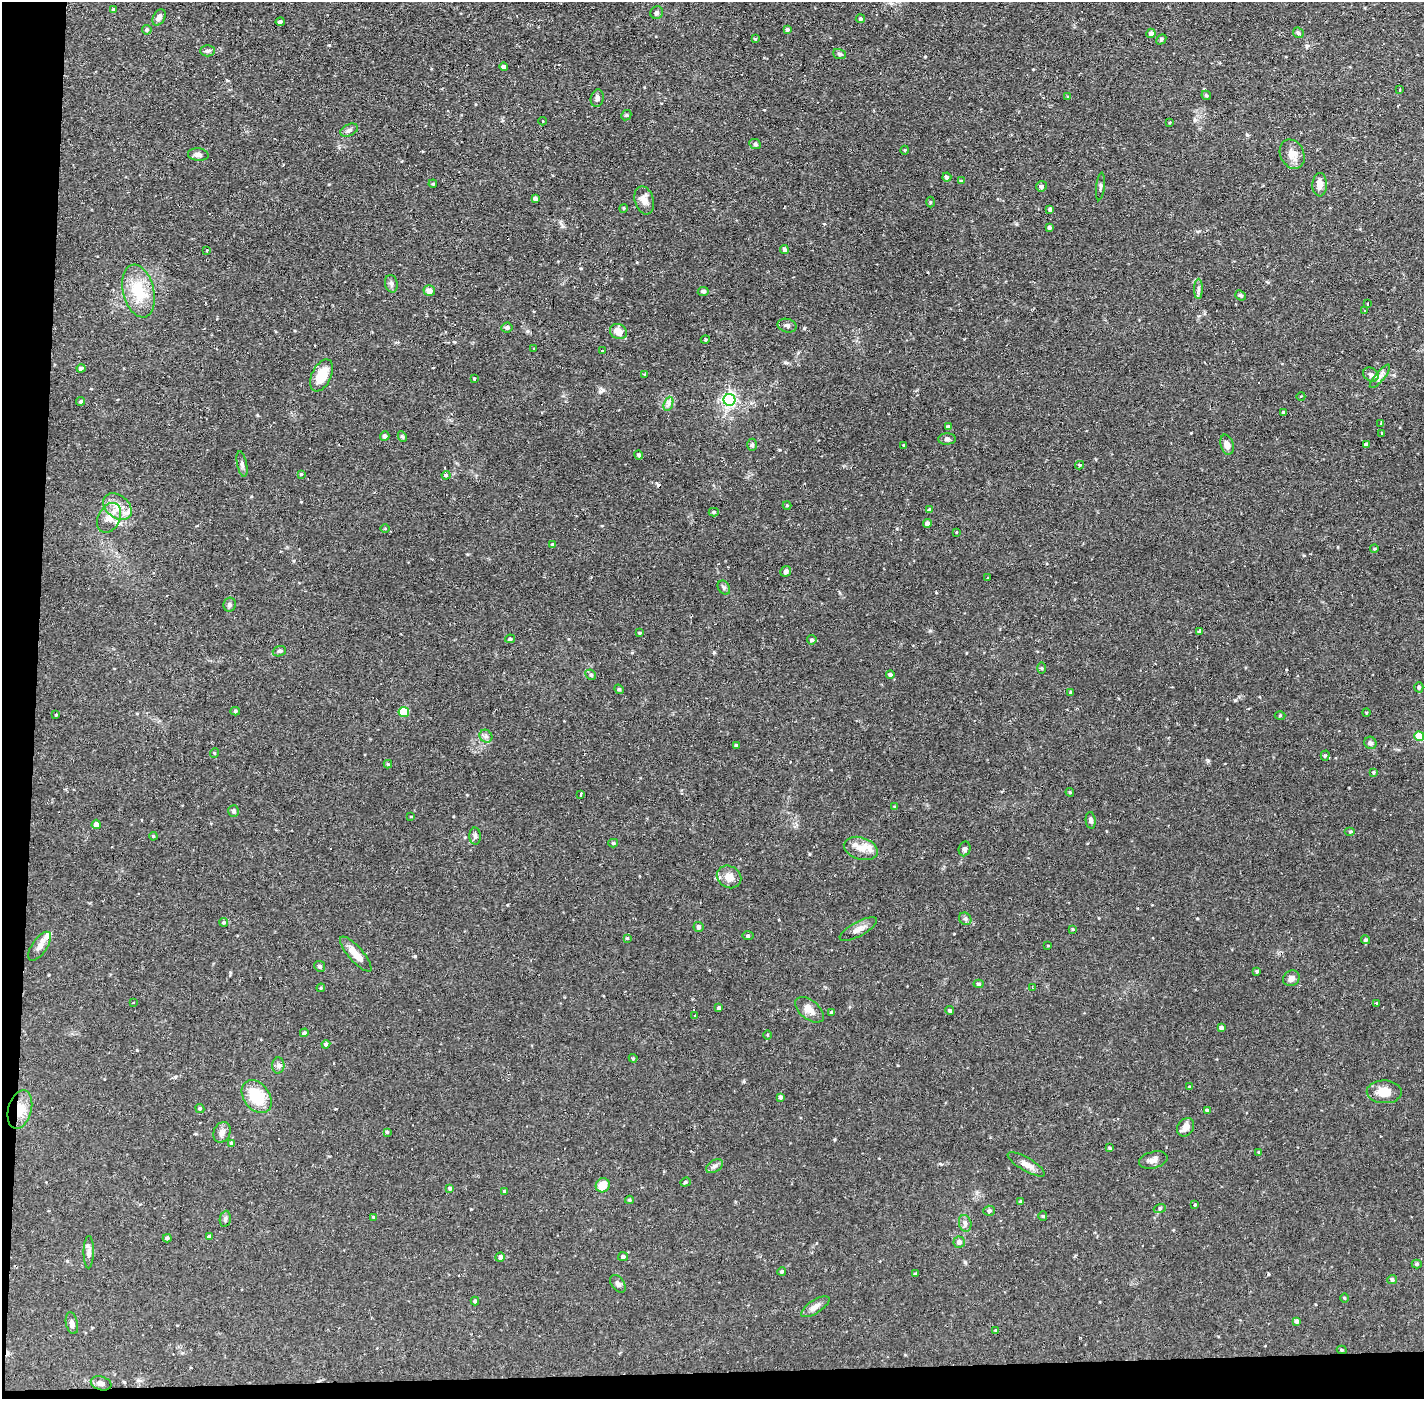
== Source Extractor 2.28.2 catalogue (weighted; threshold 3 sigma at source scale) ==
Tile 7 of 3 x 3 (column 1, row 3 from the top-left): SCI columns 1-1422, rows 54-1450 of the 4267 x 4299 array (HDU 1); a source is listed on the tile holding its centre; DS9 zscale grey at full resolution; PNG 1426 x 1401 px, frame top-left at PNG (2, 2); each listed source drawn as its Kron ellipse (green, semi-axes under 4 px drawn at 4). Shown black and unused: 4% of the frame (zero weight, under 2 of 3 exposures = <1% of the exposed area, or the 3 px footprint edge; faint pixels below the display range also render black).
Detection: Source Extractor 2.28.2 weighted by HDU 2 'WHT'; one run over the whole footprint, this tile lists its part. Background 0.107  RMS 0.0065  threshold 0.0291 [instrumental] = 3 sigma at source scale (4.5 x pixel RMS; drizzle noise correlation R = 1.50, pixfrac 1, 0.05/0.05 arcsec/px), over >= 5 px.
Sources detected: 218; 4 cosmic-ray / hot-pixel residue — neither listed nor drawn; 4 inside a brighter listed object's ellipse — not listed separately; the other 210 listed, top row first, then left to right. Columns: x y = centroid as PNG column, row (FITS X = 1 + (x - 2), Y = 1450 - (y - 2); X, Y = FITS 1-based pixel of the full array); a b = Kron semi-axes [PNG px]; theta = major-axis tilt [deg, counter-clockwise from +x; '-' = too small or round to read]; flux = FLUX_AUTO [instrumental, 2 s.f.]
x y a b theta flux
114 9 4 3 - 0.74
657 13 6 6 - 1.8
159 17 9 6 59 2.6
860 19 5 4 - 1.2
280 22 4 4 - 1.2
147 30 5 4 - 1.1
787 30 4 4 - 1.1
1151 33 4 4 - 2.8
1298 33 6 4 -43 1
755 39 3 3 - 0.64
1161 39 6 4 47 1.2
207 51 7 5 0 1.4
839 54 6 5 - 0.95
503 67 4 4 - 2.1
1399 90 3 3 - 2.2
1206 95 5 4 - 1.1
1068 97 4 3 - 0.58
597 98 9 6 77 2.1
626 115 5 4 - 0.87
542 121 4 3 - 0.69
1170 122 4 2 - 0.49
349 130 9 6 24 2
755 144 6 5 - 1.1
905 150 4 3 - 0.6
1292 154 15 11 -63 6.8
198 155 10 6 -5 2.3
947 177 4 4 - 1.6
961 181 4 3 - 0.65
433 184 4 3 - 0.55
1320 185 12 7 88 4.7
1041 186 5 5 - 1.6
1100 186 14 3 84 1.2
535 198 4 3 - 2.1
644 200 14 9 -74 4.5
930 202 5 3 - 0.7
624 208 4 3 - 0.58
1050 209 4 4 - 1.4
1049 228 3 3 - 1.5
784 250 4 4 - 2.2
207 251 3 3 - 2.7
391 284 9 6 -78 1.9
1198 289 10 4 90 1.8
138 291 27 15 -76 23
429 291 6 5 - 4
703 291 5 4 - 1.6
1241 295 6 4 -39 1.3
1368 304 3 2 - 0.8
1364 311 3 3 - 1.8
787 326 10 6 -14 2.2
507 328 5 5 - 1.6
618 331 9 7 -26 7.1
705 340 4 2 - 0.96
534 349 3 2 - 0.47
602 350 3 2 - 0.88
81 368 4 4 - 1.8
321 375 17 9 64 14
645 375 4 3 - 0.72
1371 375 8 6 -34 2.5
1380 376 15 4 50 2.6
474 379 3 3 - 0.57
1301 396 4 3 - 0.48
729 400 6 6 - 130
81 401 4 4 - 0.92
668 404 7 4 71 1.9
1283 412 3 3 - 0.6
1381 424 3 3 - 6.1
948 427 3 3 - 1.3
1381 433 3 3 - 1.4
385 436 5 4 - 2.3
402 437 5 4 - 0.87
947 439 9 5 2 1.7
1366 444 4 3 - 2.2
752 445 6 5 - 1.2
903 445 2 2 - 0.62
1227 445 10 6 -73 3.8
639 455 4 4 - 1.4
242 464 13 5 -79 2
1080 465 4 4 - 0.8
301 474 4 4 - 0.79
446 475 4 3 - 1.1
787 505 4 4 - 0.62
117 506 16 11 -40 8.4
929 510 4 3 - 1.2
714 512 5 4 - 0.89
109 518 16 11 64 6.6
927 524 4 4 - 2.8
385 528 4 3 - 0.47
956 532 3 2 - 0.62
553 545 4 3 - 1.1
1374 549 4 3 - 0.54
786 571 5 5 - 2
988 578 3 2 - 0.73
724 588 7 5 -57 1.4
230 605 7 6 - 1.4
1199 632 4 3 - 1.4
640 633 3 3 - 0.68
510 639 5 4 - 1.2
812 640 5 4 - 1.2
279 651 7 5 19 1
1042 668 6 4 -89 0.72
890 674 4 3 - 1.5
591 675 6 4 -45 0.98
1419 687 5 4 - 1.6
619 689 5 4 - 0.77
1071 692 4 3 - 0.83
235 711 5 4 - 0.93
404 712 5 5 - 27
1366 712 4 3 - 0.53
56 715 3 2 - 0.6
1280 716 5 3 - 0.66
486 736 7 6 - 1.9
1419 736 5 4 - 19
1370 743 6 6 - 1.8
736 745 3 3 - 1.1
214 753 5 3 - 0.56
1325 756 5 4 - 0.98
388 764 4 4 - 0.87
1373 772 4 3 - 0.72
1070 792 4 4 - 0.69
581 795 4 3 - 1.4
895 807 4 4 - 0.86
234 811 6 5 - 1.8
411 816 4 2 - 0.66
1091 820 8 5 -84 1.8
96 824 4 4 - 3.6
1350 831 5 3 - 0.72
153 836 4 3 - 0.6
475 836 8 6 -88 1.6
613 843 5 4 - 0.79
861 848 17 11 -18 6.5
965 849 7 6 - 1.6
729 877 13 11 -31 7
965 919 7 5 -42 1.4
224 922 4 4 - 1
699 927 5 5 - 1.6
858 929 21 7 28 4.6
1072 929 3 2 - 0.61
748 936 6 3 0 1.1
627 938 3 3 - 0.69
1365 940 4 4 - 1.2
1048 945 3 2 - 0.45
40 946 17 7 55 4.1
356 954 22 7 -49 7.6
320 966 5 5 - 1.4
1257 971 4 3 - 0.92
1291 978 8 7 - 2.6
978 984 5 4 - 1
321 988 4 4 - 0.75
1032 988 4 2 - 0.65
134 1003 3 3 - 1.3
1376 1003 3 3 - 1.5
719 1008 4 3 - 1.4
809 1010 17 9 -39 5.5
950 1010 4 4 - 1.1
831 1012 4 3 - 0.67
695 1016 3 2 - 0.78
1221 1028 4 4 - 1.9
304 1033 4 4 - 1.3
768 1035 4 3 - 0.58
326 1044 4 4 - 1.6
633 1058 4 4 - 0.75
278 1065 8 6 86 2
1189 1087 4 3 - 0.66
1384 1092 17 11 -2 9.5
257 1097 18 13 -53 23
781 1097 4 4 - 1.6
200 1108 5 4 - 0.89
20 1109 19 11 75 12
1207 1111 4 4 - 1.3
1186 1127 10 8 56 4.2
222 1132 10 8 65 3.1
387 1132 4 4 - 0.91
231 1143 4 4 - 1.1
1110 1148 4 3 - 0.98
1259 1152 4 4 - 0.58
1153 1160 14 8 15 3.5
1026 1164 21 6 -30 5.1
714 1166 9 5 31 2.1
685 1182 5 4 - 0.95
603 1185 7 6 - 9.2
450 1188 4 3 - 1.2
505 1191 4 3 - 1.1
629 1200 4 3 - 0.83
1021 1202 4 3 - 1.9
1195 1205 4 3 - 2.3
1160 1208 6 4 19 0.8
989 1211 5 5 - 1.7
1043 1216 4 4 - 0.68
373 1217 4 3 - 0.48
225 1219 8 5 80 1.5
965 1223 8 6 -75 2
209 1237 4 4 - 2.1
167 1238 4 4 - 1.1
959 1242 6 5 - 2.5
89 1252 16 5 89 2.5
500 1257 5 4 - 2.7
623 1257 5 4 - 1.8
1417 1264 5 4 - 0.91
782 1271 4 4 - 1.1
915 1274 4 3 - 1.1
1392 1280 5 4 - 1.6
618 1284 10 6 -52 2.1
1344 1298 5 3 - 0.57
475 1301 4 4 - 1.1
815 1307 16 6 33 3.7
1297 1321 4 4 - 2
72 1323 11 6 -77 2.3
996 1331 4 3 - 0.92
1342 1350 5 4 - 1
101 1383 10 7 -17 2.6
Overlapping masked pixels (flux is a lower limit): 1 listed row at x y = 20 1109
Unlisted compact peaks at least as high as the median listed source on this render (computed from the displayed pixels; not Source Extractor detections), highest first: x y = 804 328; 415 956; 603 390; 329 45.